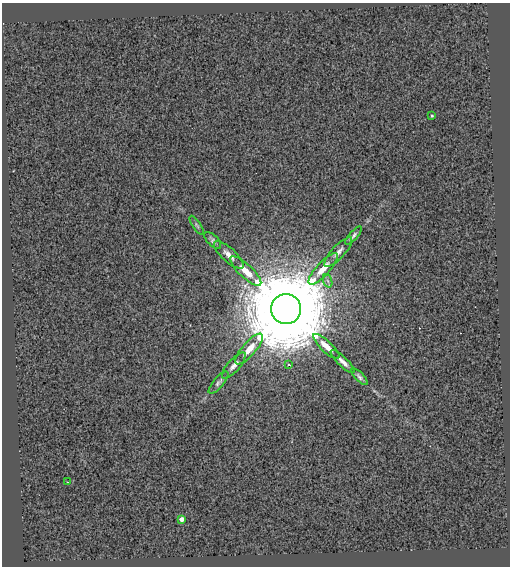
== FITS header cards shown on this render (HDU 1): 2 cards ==
NAXIS1  =                  508
NAXIS2  =                  564

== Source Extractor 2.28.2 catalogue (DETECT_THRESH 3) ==
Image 508 x 564 px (HDU 1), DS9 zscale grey, 1 PNG px = 1 image px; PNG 512 x 568 px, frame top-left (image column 1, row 564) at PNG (2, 3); each listed source drawn as its Kron ellipse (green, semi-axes under 4 px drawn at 4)
Background 0.152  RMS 0.5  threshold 1.5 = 3 sigma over >= 5 px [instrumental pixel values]
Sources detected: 19; all 19 listed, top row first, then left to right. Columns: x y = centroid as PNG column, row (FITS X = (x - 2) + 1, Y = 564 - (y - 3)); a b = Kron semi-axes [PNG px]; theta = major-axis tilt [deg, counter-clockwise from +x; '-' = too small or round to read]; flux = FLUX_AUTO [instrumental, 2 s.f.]
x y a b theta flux
432 116 3 2 - 37
197 225 11 4 -56 70
353 236 11 4 47 100
213 240 11 5 -45 95
338 252 19 6 47 210
229 255 19 7 -42 260
323 269 20 6 48 470
246 271 20 7 -43 520
328 281 7 4 -70 79
286 309 15 15 - 840000
326 346 17 5 -43 440
249 349 19 6 49 430
343 362 16 5 -44 190
289 365 3 2 - 25
234 366 16 6 49 200
360 377 10 4 -46 97
218 383 14 5 49 100
67 482 3 2 - 31
181 519 4 4 - 270